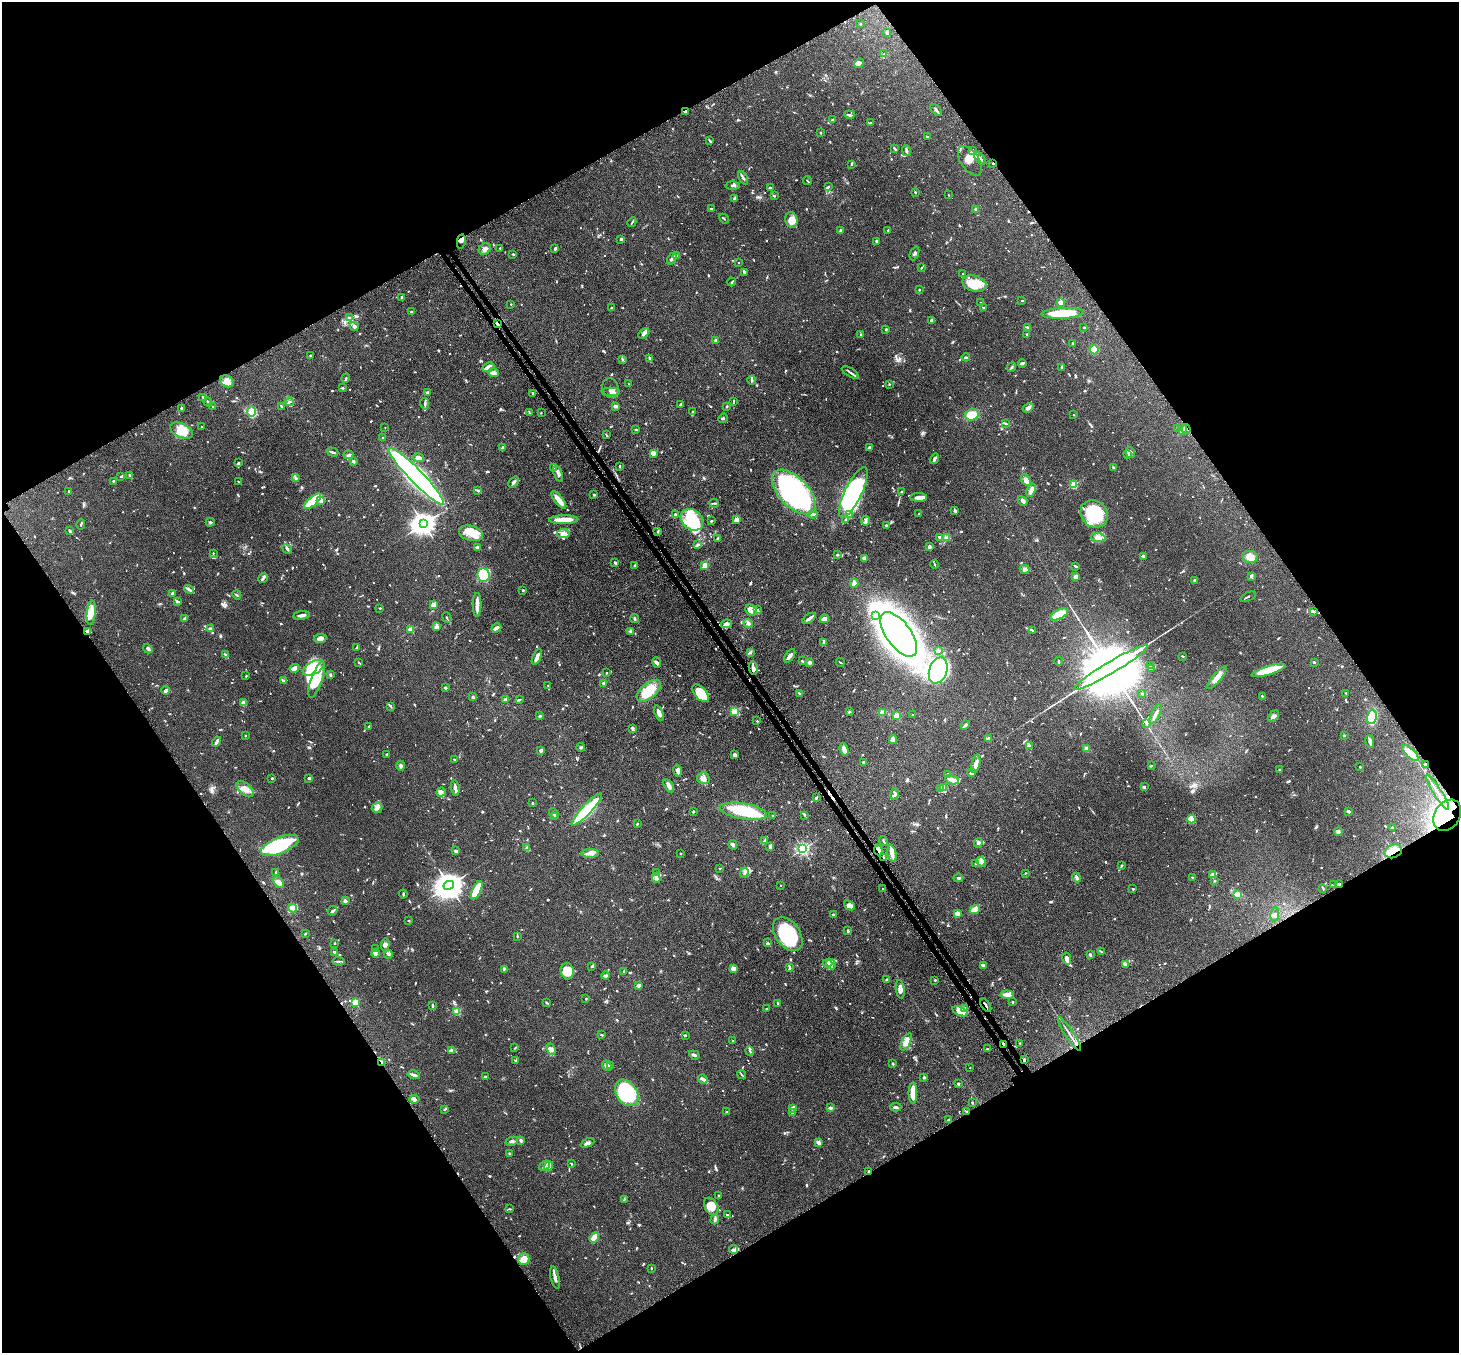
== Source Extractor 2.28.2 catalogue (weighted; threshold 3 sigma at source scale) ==
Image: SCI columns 52-5879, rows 189-5590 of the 5929 x 5919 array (HDU 1 of 3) = the unmasked area's bounding box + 8 px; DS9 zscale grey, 4 x 4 block average (1 PNG px = mean of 4 x 4 image px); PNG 1461 x 1355 px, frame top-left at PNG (2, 2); each listed source drawn as its Kron ellipse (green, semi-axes under 4 px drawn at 4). Shown black and unused: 48% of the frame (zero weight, under 3 of 6 exposures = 4% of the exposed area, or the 3 px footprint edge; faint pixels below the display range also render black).
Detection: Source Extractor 2.28.2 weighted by HDU 2 'WHT'. Background 0.12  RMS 0.0045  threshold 0.0185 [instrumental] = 3 sigma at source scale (4.09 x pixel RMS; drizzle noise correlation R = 1.36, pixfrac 0.8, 0.05/0.05 arcsec/px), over >= 5 px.
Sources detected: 1375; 5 too faint to see at this stretch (4 x 4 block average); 13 inside a brighter object's white glare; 7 cosmic-ray / hot-pixel residue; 3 long thin detections or spike segments (spike, bleed or trail) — neither listed nor drawn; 50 coinciding with a brighter row at this scale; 100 inside a brighter listed object's ellipse — not listed separately; of the other 1197, all 500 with FLUX_AUTO >= 1.93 (the completeness limit of this list) listed and drawn (697 fainter detections not listed), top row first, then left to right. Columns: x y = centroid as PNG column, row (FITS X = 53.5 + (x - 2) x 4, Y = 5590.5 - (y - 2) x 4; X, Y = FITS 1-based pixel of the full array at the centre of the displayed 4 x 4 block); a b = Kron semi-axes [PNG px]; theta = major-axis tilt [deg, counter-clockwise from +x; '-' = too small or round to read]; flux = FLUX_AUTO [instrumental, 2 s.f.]
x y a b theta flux
860 24 2 2 - 5.8
887 33 4 2 - 2
884 54 3 2 - 2.9
859 63 5 4 - 10
936 110 7 2 -43 4.2
685 112 3 2 - 2.3
849 115 5 2 - 4.7
832 120 2 2 - 4
871 123 3 2 - 2.1
820 133 2 2 - 2.9
927 137 2 2 - 2.1
710 141 4 2 - 3.1
895 149 3 2 - 2
973 150 4 3 - 5.3
906 151 5 2 - 5.1
980 158 7 2 -52 4.9
970 161 17 9 -56 22
993 163 2 2 - 3
852 164 3 2 - 2.5
743 178 7 2 -60 4.8
807 181 5 2 - 2.8
733 185 7 2 -1 4.3
828 187 4 2 - 2
771 188 3 2 - 2.1
915 192 2 2 - 2.5
948 195 2 2 - 2.1
774 196 2 2 - 2.8
734 199 3 2 - 2.1
711 209 2 2 - 2.9
976 209 2 2 - 37
724 219 5 2 - 2.3
791 220 8 6 -76 25
632 222 5 2 - 2.9
841 230 3 2 - 3.7
888 230 2 2 - 2.4
621 239 2 2 - 3.3
461 241 7 3 80 4.5
876 241 3 2 - 2.4
500 248 2 2 - 1.9
555 248 2 2 - 4.6
485 249 6 5 - 7.6
914 253 7 2 67 4.3
513 254 3 2 - 2.1
676 256 3 3 - 4.2
672 259 6 2 62 5.8
738 263 2 2 - 2.7
921 268 2 2 - 2.6
744 272 3 2 - 2.9
963 274 4 2 - 2.4
732 282 4 2 - 2.3
974 283 12 8 -15 40
919 289 2 2 - 9
401 297 2 2 - 3.9
1022 301 3 2 - 2.1
980 302 2 2 - 2.1
1060 302 2 2 - 47
511 304 2 2 - 2.9
612 308 2 2 - 2.4
984 308 4 3 - 3.9
411 312 3 2 - 2.9
1063 313 21 5 3 76
350 318 3 2 - 2.6
932 320 2 2 - 5
498 324 4 2 - 19
354 326 4 3 - 5.9
1027 327 3 2 - 3.5
1084 327 4 2 - 2
886 329 3 2 - 2.1
644 333 6 3 45 8
1026 334 2 2 - 3.2
860 335 4 2 - 2
715 340 4 3 - 3.6
1072 343 2 2 - 2.6
1094 350 5 4 - 51
311 356 3 2 - 3
966 357 4 2 - 2.3
650 358 4 2 - 3.8
622 359 3 2 - 2.2
1022 363 4 3 - 3.3
488 367 6 4 25 13
1012 367 5 2 - 3
1062 367 3 2 - 5.5
850 372 9 2 -31 5.2
493 373 5 3 - 13
346 378 5 2 - 3.1
752 380 4 2 - 2.6
227 381 7 5 -28 14
628 384 2 2 - 2.5
889 384 2 2 - 2.7
343 388 3 2 - 2
611 388 10 8 -73 8.4
427 392 2 2 - 4.7
611 392 9 4 -1 10
533 393 2 2 - 8.3
203 397 3 2 - 3
208 402 4 2 - 2.6
289 402 4 2 - 3.5
734 402 3 2 - 2.8
425 404 6 2 -81 4.4
680 404 3 2 - 2.1
281 406 2 2 - 3
615 406 3 2 - 9
727 406 3 2 - 2.4
213 407 2 2 - 2.1
181 408 2 2 - 2.7
1028 408 5 3 - 8.9
251 411 5 4 - 24
529 412 4 2 - 1.9
693 412 2 2 - 2.8
541 413 2 2 - 2.4
972 415 7 5 23 33
1074 415 2 2 - 4
723 418 5 2 - 2.9
1005 423 3 2 - 2.1
201 427 2 2 - 2.3
385 427 2 2 - 2.3
1178 428 3 3 - 3.1
636 429 2 2 - 4.5
1186 429 4 2 - 22
1183 430 5 4 - 12
181 431 12 7 -25 44
606 435 3 2 - 2.7
383 437 2 2 - 2
502 447 3 2 - 4.7
869 447 2 2 - 6.1
332 452 6 2 -16 4.8
1130 452 6 3 -77 5.5
653 453 3 3 - 25
1127 454 2 2 - 2
348 455 5 3 - 4.8
419 458 5 3 - 11
934 459 5 3 - 4.7
353 461 2 2 - 23
238 463 3 2 - 3.7
620 466 3 2 - 2.9
554 467 3 2 - 2.2
1113 468 3 2 - 3.3
558 473 8 2 -68 7.2
129 475 3 2 - 2.8
121 476 4 2 - 2.4
416 476 39 6 -46 1100
295 477 3 2 - 2.2
1026 480 6 3 -57 19
113 481 2 2 - 3.3
238 482 2 2 - 2
514 482 6 3 48 5.9
1074 485 2 2 - 140
1031 490 7 4 67 9.4
478 491 3 2 - 3
69 492 3 2 - 3.1
794 492 28 14 -46 430
853 492 27 8 64 500
901 492 2 2 - 1.9
594 495 2 2 - 5.4
919 497 8 3 -1 13
321 500 2 2 - 53
559 500 11 4 -51 16
313 501 10 4 41 87
1023 501 5 2 - 7.6
714 503 5 2 - 2.3
955 511 4 2 - 4.6
675 514 3 2 - 4.5
813 514 5 2 - 5.9
850 514 3 2 - 4.1
919 514 2 2 - 3.4
1094 514 14 12 -46 130
845 519 2 2 - 2.5
564 520 14 3 1 41
692 520 12 9 -40 110
736 520 2 2 - 57
711 521 3 2 - 2.4
866 521 5 2 - 5.8
210 522 4 3 - 3.1
81 524 5 2 - 2.7
423 524 4 3 - 2400
886 526 3 3 - 3.3
69 531 4 3 - 3.1
658 532 3 2 - 2.1
471 533 12 7 -14 33
563 533 6 4 10 10
940 537 4 2 - 5.4
1098 537 7 4 -3 11
717 538 3 2 - 3.3
947 538 3 3 - 8.8
697 545 4 2 - 7
478 547 4 2 - 7.4
929 547 2 2 - 6.6
287 549 5 2 - 5.7
213 553 2 2 - 2.1
838 555 3 2 - 2.9
1143 556 3 2 - 5.4
1250 557 8 6 -10 16
865 558 3 2 - 9.3
615 562 3 2 - 5.8
934 564 4 2 - 2.1
705 565 2 2 - 95
635 566 3 2 - 4.6
1075 566 3 2 - 4
1025 569 5 3 - 5.4
484 575 7 6 - 190
1251 576 4 3 - 3.8
1076 577 3 3 - 14
263 578 5 2 - 7.5
1195 580 3 2 - 2.9
854 583 4 3 - 8
189 589 5 2 - 7.8
523 590 2 2 - 2.2
172 593 2 2 - 5.7
237 595 5 2 - 2.3
1248 597 8 2 26 3
178 602 4 2 - 3.1
433 605 2 2 - 60
477 605 12 2 89 23
380 608 2 2 - 5.6
751 610 6 5 - 21
757 610 3 3 - 3.2
1314 612 4 2 - 4.3
91 613 12 4 84 28
1059 614 10 4 26 67
301 615 8 3 8 9.6
875 615 4 3 - 6.2
447 618 5 2 - 2.3
809 618 7 2 37 9.5
185 619 3 2 - 8.3
635 619 4 2 - 2.5
824 619 4 3 - 12
748 623 4 3 - 6.5
727 624 5 3 - 14
436 626 4 3 - 4.4
496 628 5 3 - 6.5
210 629 2 2 - 30
411 630 2 2 - 85
1032 630 4 2 - 3
631 631 3 2 - 6.3
88 632 3 2 - 9.8
899 634 26 12 -54 2200
320 638 6 4 6 11
824 642 4 2 - 2.8
357 647 3 2 - 2.9
148 649 5 2 - 5.9
938 651 3 2 - 2.5
750 652 4 3 - 4.4
225 655 3 2 - 5.6
790 656 7 3 53 13
1183 656 3 2 - 2
537 657 8 2 67 13
802 661 3 2 - 2
1059 661 4 2 - 2.9
359 662 2 2 - 2.2
657 662 5 3 - 4.1
810 662 3 2 - 5.7
840 662 4 2 - 2
1314 662 2 2 - 3.8
1151 665 4 3 - 3.8
1111 667 43 6 31 65000
294 668 4 2 - 16
314 668 12 6 28 100
753 668 6 2 -78 13
1151 669 3 2 - 2.3
1268 670 17 4 17 72
938 671 13 9 71 320
607 673 2 2 - 2
330 675 3 2 - 3
246 676 2 2 - 2.2
1217 677 14 3 49 18
283 680 3 2 - 4.8
317 680 19 5 71 48
604 683 2 2 - 3.8
548 686 4 2 - 2.4
445 688 2 2 - 4.7
166 690 4 3 - 8.9
649 691 14 7 40 61
700 693 10 6 -50 54
1346 693 2 2 - 1.9
800 694 3 2 - 3
1142 694 3 2 - 2.2
1262 696 2 2 - 8.3
473 697 4 2 - 3.7
505 699 4 2 - 5.3
519 700 4 2 - 2.9
244 703 3 2 - 18
391 706 2 2 - 2.5
735 712 2 2 - 65
849 712 3 2 - 2.2
882 712 4 3 - 5.8
659 713 8 3 -69 13
1155 714 11 2 64 13
913 715 3 2 - 3.3
540 716 3 2 - 3.6
897 716 2 2 - 91
1273 716 7 4 47 8.7
1372 717 7 4 78 90
757 721 2 2 - 2.1
1147 723 3 2 - 2
965 725 5 2 - 3.5
368 726 2 2 - 2.4
633 729 4 3 - 3.5
1344 735 2 2 - 9.2
245 736 2 2 - 4.2
989 738 3 2 - 2.1
893 740 4 3 - 14
216 741 5 2 - 9.6
1370 741 6 3 -77 6.4
1029 745 3 2 - 2.5
581 747 4 2 - 3.8
844 749 6 3 -71 18
1086 749 4 4 - 5.7
541 750 3 3 - 5.2
1411 753 11 4 -43 26
387 755 3 2 - 3.1
735 755 4 3 - 4.8
454 760 2 2 - 2.8
864 762 3 2 - 4.3
976 764 9 3 77 11
1425 765 2 2 - 7.7
401 766 5 3 - 5.2
1151 766 2 2 - 2.8
1360 767 2 2 - 2.3
1279 770 2 2 - 2.8
678 771 6 3 -77 9.5
971 773 3 2 - 4.5
948 774 3 2 - 2.5
272 778 2 2 - 11
308 778 3 2 - 2.6
703 778 6 5 - 10
952 780 7 3 -13 9.4
669 786 7 3 -61 11
943 787 4 2 - 3.9
1144 787 2 2 - 5
455 788 7 2 -80 12
940 788 4 3 - 6.2
245 789 10 5 -41 20
441 792 4 3 - 5.3
1437 792 20 2 -57 9.9
894 794 6 3 69 9.6
816 798 2 2 - 4.1
532 803 2 2 - 2.7
377 808 5 5 - 8.1
587 809 21 5 47 140
693 811 3 2 - 1.9
743 811 24 8 -10 99
1348 811 3 2 - 5.5
554 813 6 2 -53 4.6
773 815 2 2 - 4.2
804 815 2 2 - 2.3
1447 815 17 12 57 460
554 817 2 2 - 5.2
1191 819 4 4 - 33
637 824 3 2 - 2.9
1392 828 3 2 - 2.6
1338 832 4 3 - 5.4
764 841 3 2 - 3.1
883 841 5 2 - 2.2
978 843 5 3 - 5.6
733 845 5 3 - 5.7
280 846 20 8 22 160
770 846 3 2 - 3.4
527 848 3 2 - 2
803 849 2 2 - 460
878 850 5 2 - 5.6
455 851 3 2 - 7.2
1393 851 9 6 21 31
590 853 9 3 1 12
680 853 2 2 - 2
892 854 9 3 -78 17
884 858 2 2 - 4
981 862 5 4 - 8
975 864 3 2 - 2.6
1122 865 2 2 - 2.7
720 868 2 2 - 2.1
276 873 3 2 - 3.9
657 873 3 2 - 2.5
744 873 5 2 - 4.9
1025 873 2 2 - 2.6
1213 875 3 3 - 3.4
1077 877 5 2 - 7.7
1192 877 2 2 - 2.1
656 878 5 4 - 6.4
958 878 5 2 - 4.5
1215 881 2 2 - 2.4
279 882 6 4 -57 11
1339 884 4 2 - 3.7
449 885 5 4 - 4000
781 885 2 2 - 2.8
1334 885 4 2 - 3.5
1323 888 2 2 - 3.5
883 889 2 2 - 2.3
1133 889 2 2 - 3.1
477 890 10 4 66 82
403 894 4 2 - 2.6
1237 894 3 3 - 11
345 901 2 2 - 18
849 905 6 4 -38 12
292 908 5 3 - 6.3
975 909 5 3 - 24
333 911 5 2 - 4.9
957 913 4 2 - 14
1275 914 7 3 82 6.2
833 915 3 2 - 2.6
409 920 2 2 - 2.5
848 930 4 2 - 3.4
305 934 2 2 - 3.2
788 934 19 12 -54 170
517 936 2 2 - 2.1
334 943 2 2 - 2.2
768 943 3 2 - 2.6
385 945 6 3 85 5.7
376 949 3 2 - 2
335 952 3 2 - 5.5
1101 952 2 2 - 2.2
376 953 4 3 - 4.9
388 954 4 3 - 3.8
1090 954 3 2 - 5
1067 959 6 3 -78 16
339 961 6 2 -6 3.7
827 963 5 2 - 4
831 964 5 3 - 6.9
983 965 4 3 - 4.9
1125 965 2 2 - 2.9
592 966 3 2 - 3.3
734 968 4 2 - 5
789 968 3 2 - 3.5
504 969 3 2 - 2.4
567 971 8 6 -77 32
624 971 2 2 - 3.9
606 976 4 3 - 4.7
886 980 3 2 - 2.2
935 980 2 2 - 3
638 986 3 2 - 10
900 989 9 4 -82 12
1007 995 6 2 -6 14
586 999 2 2 - 2.6
355 1002 2 2 - 120
1012 1002 2 2 - 2.1
547 1003 3 2 - 2.6
778 1003 3 2 - 2
986 1005 7 2 -55 6.2
432 1006 3 2 - 4.7
766 1009 2 2 - 2.4
964 1009 3 3 - 4.6
960 1011 8 3 -22 30
457 1012 2 2 - 100
1069 1034 20 2 -56 9.2
602 1035 3 2 - 2.2
685 1035 2 2 - 3.1
732 1040 2 2 - 3.4
906 1042 9 4 64 13
1020 1043 2 2 - 2.3
1003 1044 3 2 - 2.8
515 1048 2 2 - 2.7
551 1049 6 4 -64 9.1
987 1049 3 2 - 2.6
451 1051 3 2 - 3.5
750 1051 5 2 - 4
694 1055 5 2 - 5.4
1024 1060 2 2 - 4
516 1061 2 2 - 2.9
382 1062 2 2 - 25
892 1063 2 2 - 3.9
610 1065 3 2 - 2.9
607 1066 5 3 - 4.7
970 1068 2 2 - 2.4
414 1075 6 2 -13 7.8
741 1075 5 2 - 2.5
485 1076 3 2 - 2.4
924 1077 2 2 - 13
703 1079 5 2 - 9.8
958 1084 2 2 - 9
627 1093 14 10 -55 170
913 1093 10 3 90 39
415 1099 5 3 - 5.8
972 1103 2 2 - 3.7
896 1107 6 2 1 4.2
793 1108 3 2 - 8.3
831 1108 3 2 - 2.7
445 1109 3 2 - 3.4
967 1111 2 2 - 2.1
726 1112 2 2 - 2.4
792 1113 2 2 - 8.9
948 1120 3 2 - 2.9
521 1140 2 2 - 7.6
512 1141 6 3 24 5.4
818 1142 3 2 - 8.7
587 1143 7 4 25 8.7
509 1153 2 2 - 2.4
571 1164 2 2 - 3.2
544 1166 6 3 37 6.4
549 1166 5 3 - 5.9
869 1172 3 2 - 2.5
718 1195 2 2 - 2.3
624 1199 3 2 - 2.3
711 1206 9 6 -61 27
510 1209 3 2 - 2.3
727 1214 2 2 - 2.2
715 1219 5 3 - 4.6
594 1237 5 3 - 44
733 1249 4 3 - 5.3
524 1259 6 5 - 25
651 1268 3 2 - 2
555 1277 11 2 -77 11
Overlapping masked pixels (flux is a lower limit): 18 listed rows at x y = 685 112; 993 163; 498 324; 1186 429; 88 632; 753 668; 1425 765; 1447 815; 878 850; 1393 851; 884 858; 986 1005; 1003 1044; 1024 1060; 382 1062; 967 1111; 869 1172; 524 1259
Diffuse or blended objects may show on this block-average render without a row.